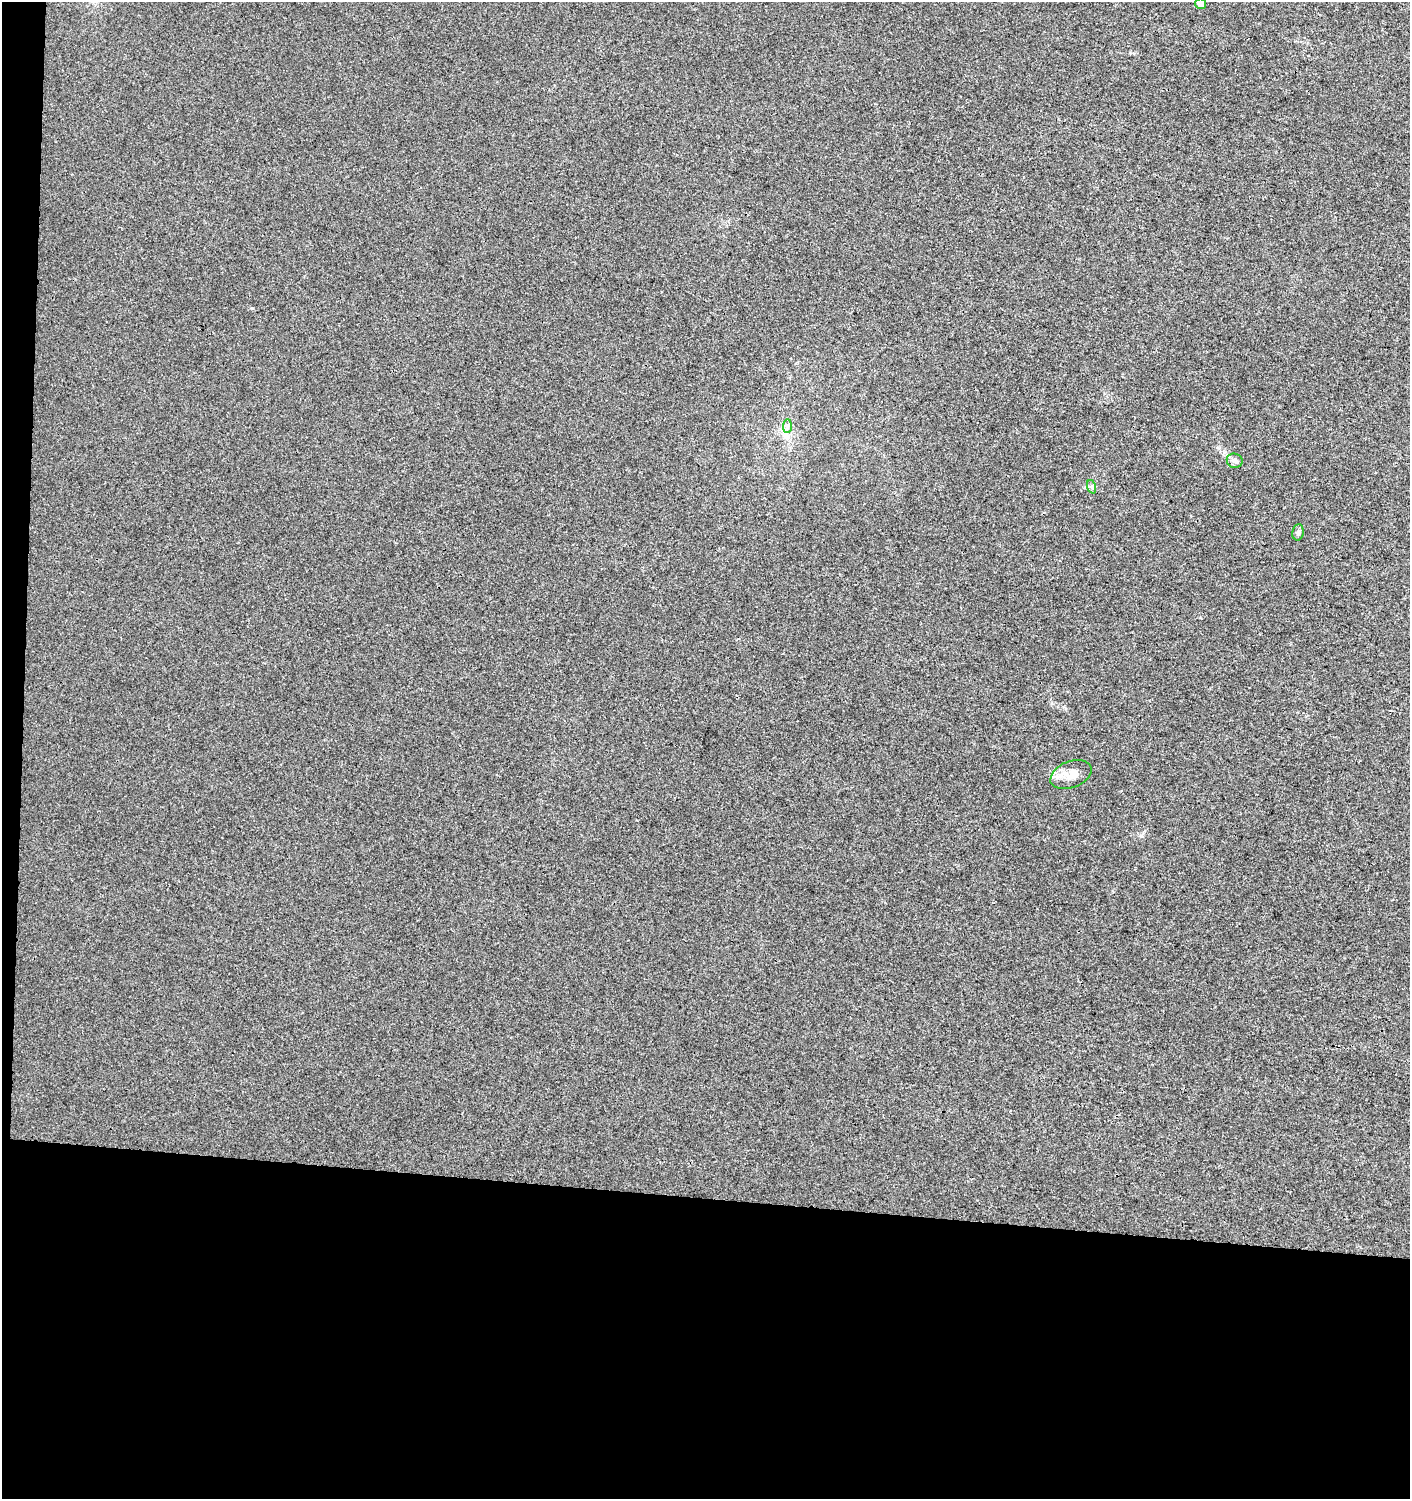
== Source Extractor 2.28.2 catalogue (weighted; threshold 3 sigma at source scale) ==
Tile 7 of 3 x 3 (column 1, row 3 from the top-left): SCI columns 228-1635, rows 10-1506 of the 4737 x 4499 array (HDU 1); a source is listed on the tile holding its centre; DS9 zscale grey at full resolution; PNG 1412 x 1501 px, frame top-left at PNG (2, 2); each listed source drawn as its Kron ellipse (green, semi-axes under 4 px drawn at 4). Shown black and unused: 21% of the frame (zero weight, under 3 of 4 exposures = <1% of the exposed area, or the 3 px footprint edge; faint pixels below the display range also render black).
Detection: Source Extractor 2.28.2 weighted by HDU 2 'WHT'; one run over the whole footprint, this tile lists its part. Background 0.00118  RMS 0.0033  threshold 0.0149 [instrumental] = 3 sigma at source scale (4.5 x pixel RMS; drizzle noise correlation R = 1.50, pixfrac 1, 0.0396/0.0396 arcsec/px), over >= 5 px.
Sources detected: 6; all 6 listed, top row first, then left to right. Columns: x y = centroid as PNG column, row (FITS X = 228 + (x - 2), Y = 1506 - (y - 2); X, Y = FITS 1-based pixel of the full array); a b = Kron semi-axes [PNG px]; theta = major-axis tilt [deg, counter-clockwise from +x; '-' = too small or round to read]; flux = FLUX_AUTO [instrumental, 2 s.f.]
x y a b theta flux
1200 4 5 5 - 2.6
787 426 7 4 89 0.76
1235 461 8 7 - 0.99
1092 487 7 4 -72 0.61
1298 532 8 5 81 0.82
1071 774 21 13 21 4
Isophote crosses this tile's border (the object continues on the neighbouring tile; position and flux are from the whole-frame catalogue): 1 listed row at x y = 1200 4